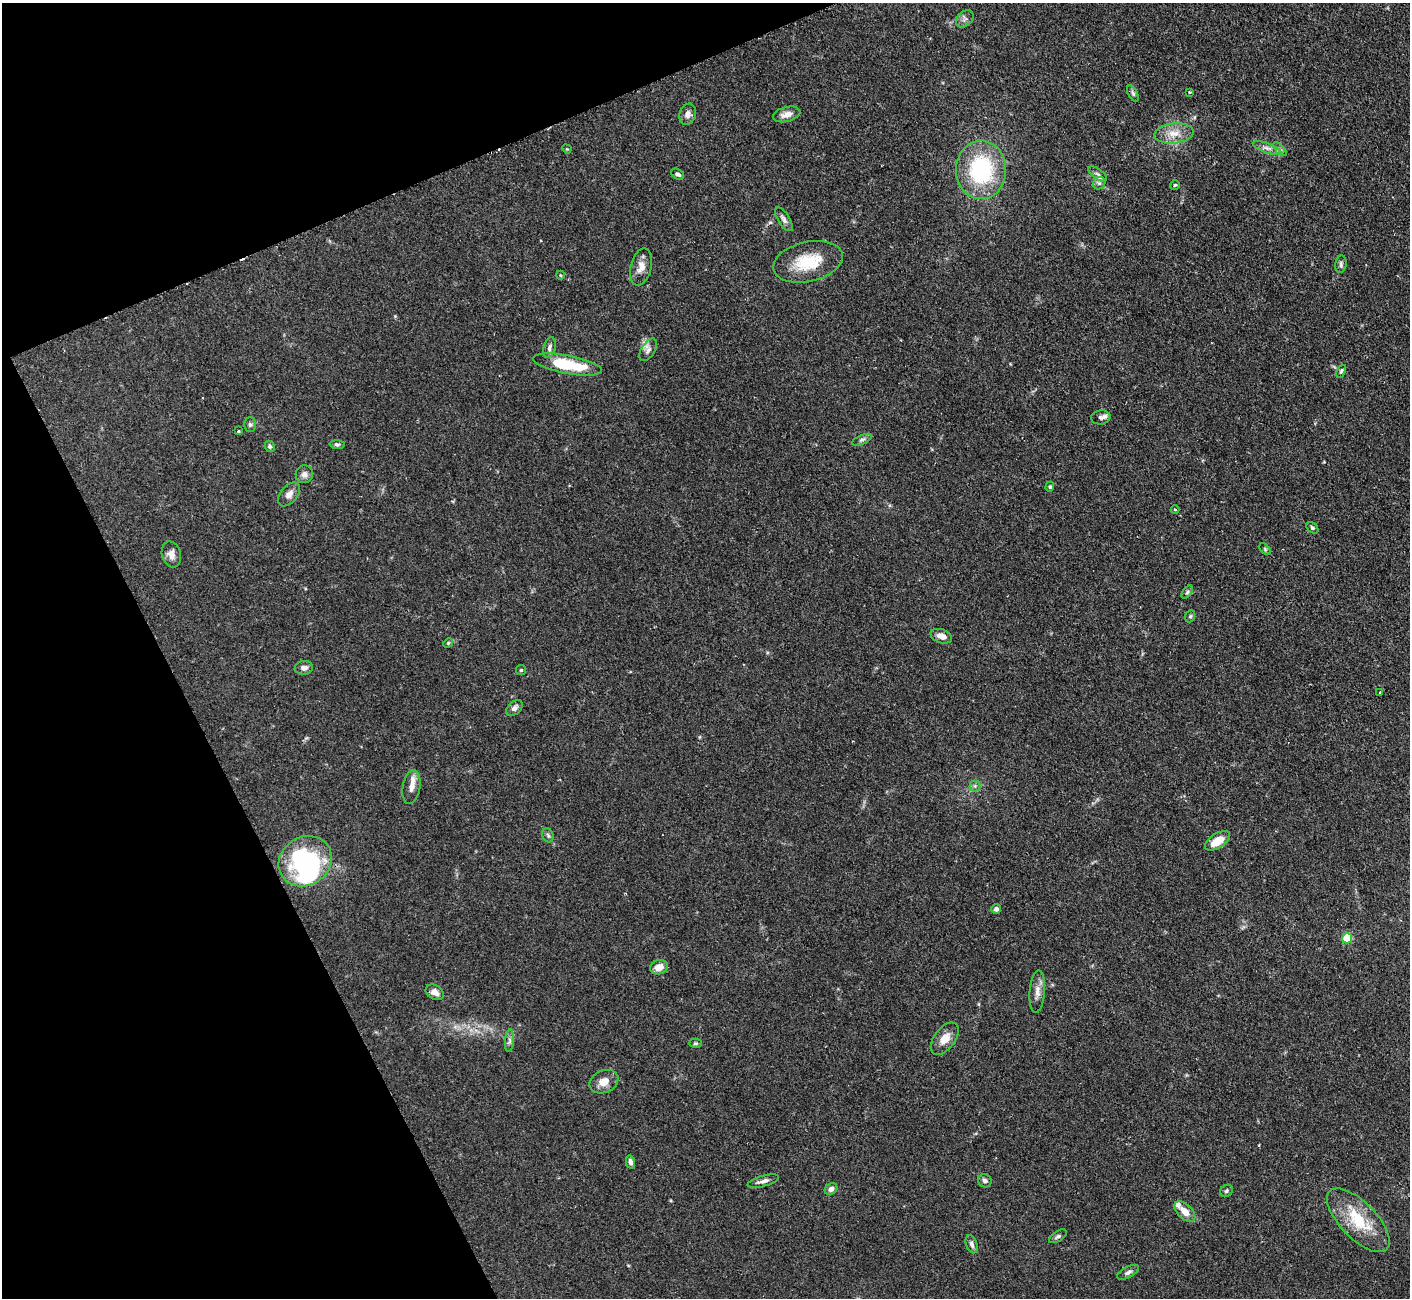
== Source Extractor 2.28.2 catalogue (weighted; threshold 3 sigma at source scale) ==
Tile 5 of 4 x 4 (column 1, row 2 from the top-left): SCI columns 1-1408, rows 2878-4173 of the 5636 x 5623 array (HDU 1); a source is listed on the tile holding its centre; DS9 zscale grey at full resolution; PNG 1412 x 1300 px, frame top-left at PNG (2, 3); each listed source drawn as its Kron ellipse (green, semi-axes under 4 px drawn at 4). Shown black and unused: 21% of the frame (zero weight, under 2 of 3 exposures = <1% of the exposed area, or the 3 px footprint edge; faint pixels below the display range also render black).
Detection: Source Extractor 2.28.2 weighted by HDU 2 'WHT'; one run over the whole footprint, this tile lists its part. Background 0.0825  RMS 0.0058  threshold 0.026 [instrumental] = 3 sigma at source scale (4.5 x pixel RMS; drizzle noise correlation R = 1.50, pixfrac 1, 0.05/0.05 arcsec/px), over >= 5 px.
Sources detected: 76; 1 inside a brighter object's white glare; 4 cosmic-ray / hot-pixel residue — neither listed nor drawn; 3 inside a brighter listed object's ellipse — not listed separately; the other 68 listed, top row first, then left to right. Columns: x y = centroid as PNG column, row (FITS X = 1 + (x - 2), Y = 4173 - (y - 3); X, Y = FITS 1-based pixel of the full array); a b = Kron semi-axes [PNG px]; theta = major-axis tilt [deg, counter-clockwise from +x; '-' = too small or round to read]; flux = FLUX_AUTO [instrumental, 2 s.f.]
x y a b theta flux
965 19 10 7 43 2.1
1190 92 3 3 - 0.76
1133 94 9 4 -62 1.3
688 114 11 8 73 3.1
787 114 14 7 14 4.5
1174 133 20 10 6 7.7
1267 148 15 5 -19 2.8
567 149 5 3 - 0.5
1280 149 9 3 -45 1.1
981 170 29 25 -89 57
678 174 7 5 -31 1.7
1098 174 11 5 -36 1.6
1099 183 7 5 44 1.5
1175 185 5 5 - 0.81
784 219 13 6 -58 2.2
808 262 35 20 13 22
1341 264 9 5 82 1.4
641 267 19 10 76 5.4
560 275 4 3 - 0.5
549 348 11 6 74 2
648 350 13 6 57 2.4
567 364 35 9 -11 26
1341 371 7 3 65 0.89
1101 417 9 7 9 1.6
250 425 7 5 -90 1.3
238 431 3 3 - 1.4
862 440 10 4 23 1.4
337 445 7 4 -4 1.1
270 446 6 5 - 1.2
304 474 9 8 - 2.8
1050 487 5 4 - 0.73
289 494 14 8 50 3.6
1175 509 4 3 - 0.51
1312 528 6 5 - 1.1
1265 549 7 4 -46 0.8
171 554 13 9 -72 4
1187 592 7 4 53 1
1190 616 6 4 68 0.92
941 636 11 7 -18 4
448 643 5 4 - 0.69
304 668 9 7 9 2.8
521 670 5 5 - 0.76
1380 692 3 3 - 0.64
514 708 10 6 43 2.1
975 786 5 5 - 1.2
411 787 17 8 80 4.2
548 835 7 5 -67 1.3
1218 841 14 7 33 8.5
305 861 27 24 34 79
996 909 5 5 - 1.8
1347 938 5 5 - 26
659 967 9 7 17 5.4
435 992 10 7 -31 3.3
1037 992 21 7 86 4.4
945 1039 18 10 53 6.6
509 1041 11 4 85 1.8
695 1043 6 4 1 0.85
604 1082 15 11 24 5.9
630 1162 6 4 -77 1.9
763 1181 16 5 15 2.8
985 1181 7 6 - 1.7
831 1189 6 5 - 2.4
1226 1191 7 5 36 1.1
1185 1212 13 7 -45 6.6
1358 1220 41 18 -46 26
1058 1236 10 5 32 1.4
972 1244 9 5 -71 1.8
1128 1272 12 5 27 1.8